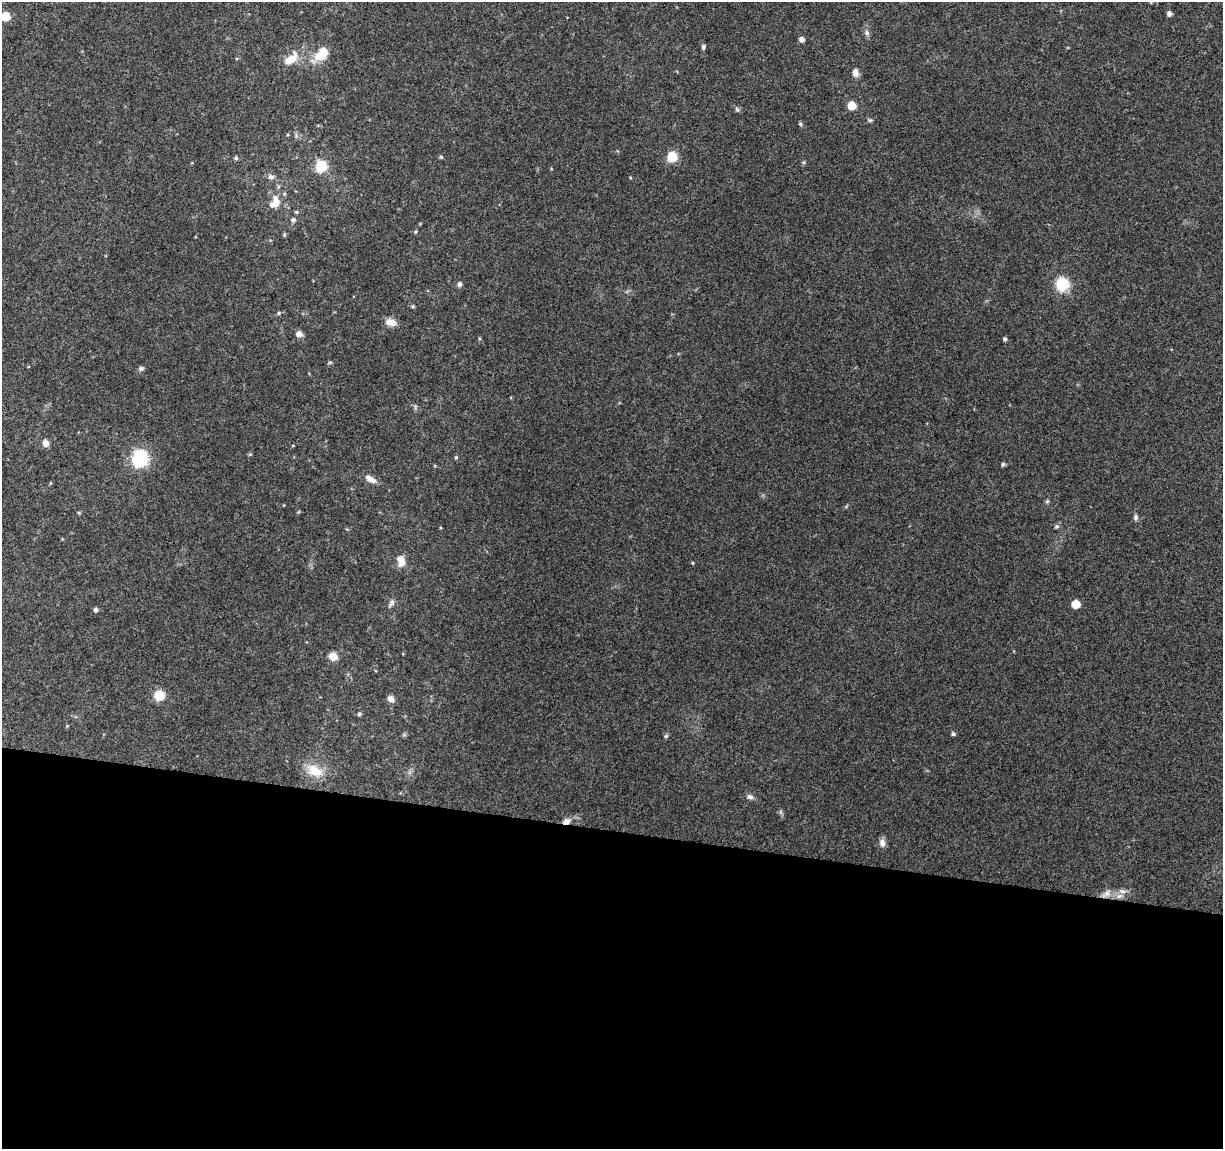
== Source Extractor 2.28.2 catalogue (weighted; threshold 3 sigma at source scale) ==
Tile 14 of 4 x 4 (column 2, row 4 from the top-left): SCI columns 1222-2442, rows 225-1371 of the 4891 x 5096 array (HDU 1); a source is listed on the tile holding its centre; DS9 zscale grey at full resolution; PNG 1225 x 1151 px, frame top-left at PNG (2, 2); no overlay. Shown black and unused: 28% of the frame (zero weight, under 3 of 4 exposures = <1% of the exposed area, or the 3 px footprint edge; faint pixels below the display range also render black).
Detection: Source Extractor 2.28.2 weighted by HDU 2 'WHT'; one run over the whole footprint, this tile lists its part. Background 0.0914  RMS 0.0061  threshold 0.0273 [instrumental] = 3 sigma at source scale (4.5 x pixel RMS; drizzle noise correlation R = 1.50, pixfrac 1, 0.0396/0.0396 arcsec/px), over >= 5 px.
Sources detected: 65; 3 inside a brighter listed object's ellipse — not listed separately; the other 62 listed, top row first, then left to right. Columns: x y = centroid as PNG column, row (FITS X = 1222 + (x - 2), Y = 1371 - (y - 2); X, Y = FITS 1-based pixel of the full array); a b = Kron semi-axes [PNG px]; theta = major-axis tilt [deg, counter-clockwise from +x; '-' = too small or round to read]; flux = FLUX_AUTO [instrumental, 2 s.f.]
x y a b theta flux
1169 14 5 4 - 2.7
6 16 6 6 - 17
867 33 9 6 -77 1.9
802 39 5 5 - 3
703 47 6 5 - 1.3
321 54 23 12 44 13
292 59 20 12 56 8.7
855 73 9 7 -79 3.3
852 106 5 5 - 18
737 109 7 5 -68 1.2
870 120 7 5 -1 1.1
800 124 6 5 - 0.84
441 157 5 4 - 0.83
672 157 6 6 - 33
236 158 6 5 - 1.1
803 162 6 5 - 0.87
321 166 6 6 - 61
271 177 8 6 -10 2.6
284 194 6 5 - 0.99
276 202 15 9 -84 7.4
296 212 5 4 - 0.94
293 220 6 6 - 1.7
415 232 5 3 - 0.65
284 235 5 5 - 0.8
459 284 6 5 - 1.7
1062 284 7 6 - 71
413 306 5 5 - 0.88
279 313 5 4 - 1
391 322 13 8 -12 5.2
299 334 6 6 - 3.7
1005 339 4 4 - 1.3
329 363 7 3 19 0.73
141 368 7 6 - 1.5
415 407 8 4 82 1
45 443 7 6 - 3.7
293 445 4 3 - 0.46
250 454 5 3 - 0.62
456 457 5 4 - 0.91
140 458 7 7 - 150
1003 464 5 4 - 1.2
371 479 15 7 -30 4.4
1047 501 6 5 - 0.94
1136 517 7 6 - 1.5
1057 526 6 5 - 1.3
401 561 16 10 -84 5.7
692 563 4 4 - 0.62
391 603 13 5 58 2
1076 604 6 5 - 15
96 610 5 5 - 2.1
333 656 8 8 - 6.7
159 695 11 10 - 9.7
391 699 7 6 - 3.5
359 714 5 5 - 1.1
953 734 5 4 - 1.2
666 736 7 4 44 0.94
314 771 25 14 -27 13
750 797 9 6 -10 2.3
781 812 7 4 71 1
566 821 8 6 22 4
882 843 10 7 -80 3.5
1122 891 12 6 -15 3
1106 894 15 8 32 4.5
Overlapping masked pixels (flux is a lower limit): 2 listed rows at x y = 566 821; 1106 894
Isophote crosses this tile's border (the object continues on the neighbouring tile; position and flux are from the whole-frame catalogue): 1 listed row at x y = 6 16